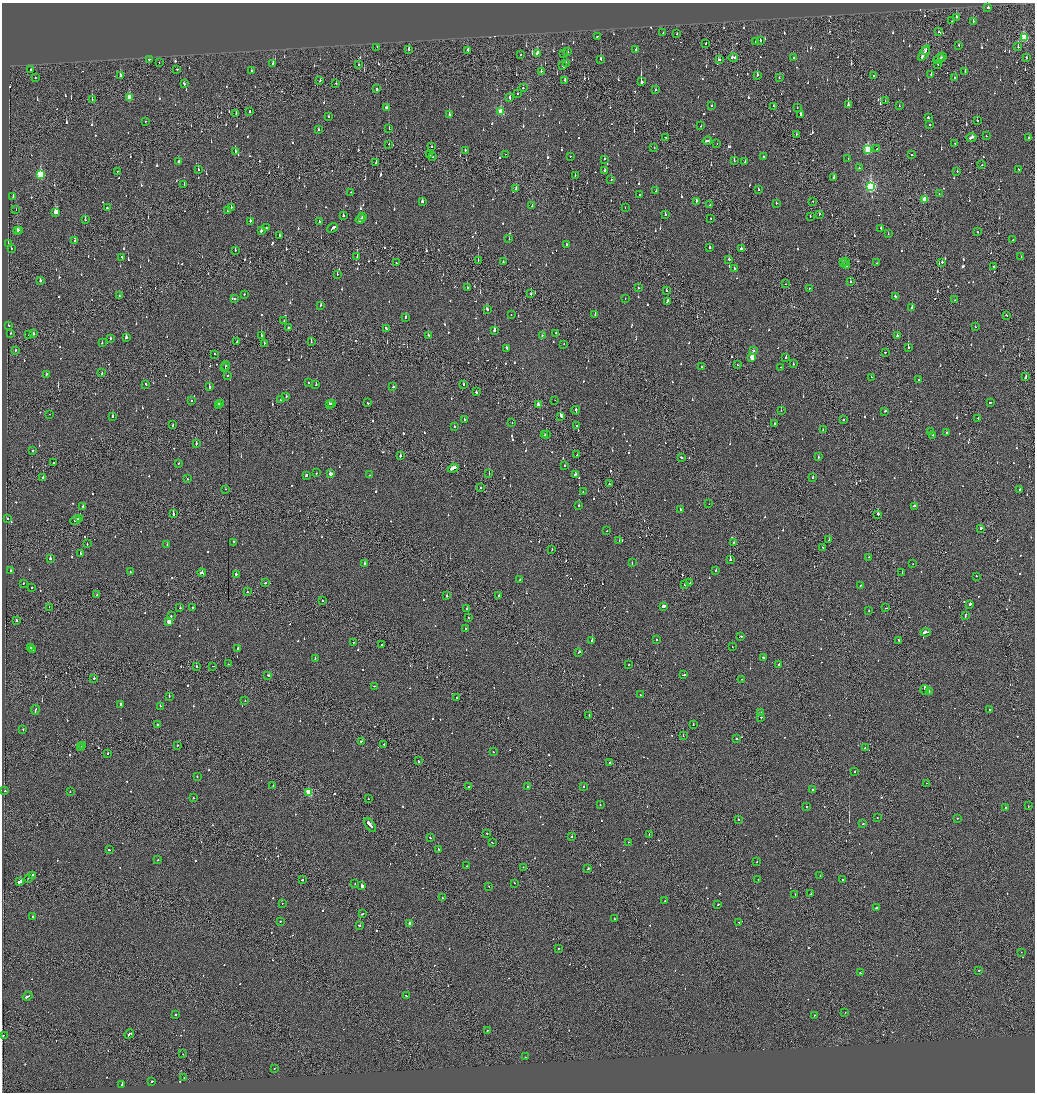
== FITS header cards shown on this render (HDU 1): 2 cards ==
NAXIS1  =                 2065
NAXIS2  =                 2180

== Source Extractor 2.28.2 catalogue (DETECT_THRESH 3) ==
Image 2065 x 2180 px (HDU 1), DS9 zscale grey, zoomed out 1/2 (1 PNG px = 2 x 2 image px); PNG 1037 x 1094 px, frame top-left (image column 1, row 2179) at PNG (2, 3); each listed source drawn as its Kron ellipse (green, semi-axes under 4 px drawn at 4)
Background -0.135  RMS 0.1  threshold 0.311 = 3 sigma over >= 5 px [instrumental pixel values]
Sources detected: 1218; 65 cannot appear on this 1/2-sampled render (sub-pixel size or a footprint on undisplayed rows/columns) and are neither listed nor drawn; of the other 1153, the 500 brightest by FLUX_AUTO listed and drawn (653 fainter detections omitted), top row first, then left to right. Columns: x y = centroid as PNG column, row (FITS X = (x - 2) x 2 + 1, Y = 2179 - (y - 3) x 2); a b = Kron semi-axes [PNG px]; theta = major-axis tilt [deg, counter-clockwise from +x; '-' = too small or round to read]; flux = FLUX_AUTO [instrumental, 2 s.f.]
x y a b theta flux
988 8 2 2 - 370
956 17 2 2 - 350
952 21 2 2 - 84
973 21 2 2 - 360
939 32 3 2 - 230
663 33 2 2 - 110
677 34 2 2 - 120
597 36 2 2 - 84
1024 38 3 3 - 1100
760 40 2 2 - 210
756 42 2 2 - 140
706 43 2 2 - 69
959 46 2 1 - 280
377 47 2 2 - 68
1018 47 2 2 - 77
409 49 3 2 - 350
636 49 3 2 - 100
468 50 3 2 - 140
926 51 3 2 - 400
567 52 2 2 - 77
537 53 3 2 - 170
924 53 8 2 57 540
521 54 2 2 - 140
564 54 2 2 - 87
733 57 5 2 - 340
943 57 2 1 - 98
793 58 2 2 - 130
1026 58 2 2 - 130
149 59 2 2 - 120
601 59 3 2 - 470
939 59 6 2 29 300
719 60 3 2 - 210
159 63 2 1 - 69
566 63 2 1 - 72
273 64 2 2 - 170
938 64 2 1 - 120
359 65 2 2 - 92
563 66 3 2 - 330
177 69 2 2 - 100
31 70 2 2 - 160
251 71 2 2 - 240
541 71 2 2 - 220
965 71 2 2 - 100
931 74 2 2 - 81
120 75 2 2 - 690
757 75 3 2 - 270
874 76 2 2 - 140
955 77 2 2 - 69
35 78 2 1 - 81
779 78 2 2 - 150
320 81 2 1 - 110
565 81 3 2 - 130
641 82 3 1 - 7200
336 83 2 2 - 98
184 84 3 2 - 110
523 88 2 2 - 110
377 89 2 2 - 190
655 90 2 2 - 92
517 94 2 2 - 100
129 97 4 3 - 360
510 98 3 2 - 130
92 100 2 1 - 320
885 101 2 2 - 69
712 105 2 2 - 94
848 105 3 2 - 420
774 106 2 1 - 92
899 106 2 2 - 70
797 107 2 2 - 74
387 108 2 2 - 250
250 111 2 2 - 88
501 112 3 3 - 740
236 114 2 1 - 81
449 114 2 2 - 250
801 115 2 2 - 480
328 117 2 2 - 82
928 118 2 2 - 320
145 121 2 1 - 500
977 121 2 2 - 100
929 124 2 2 - 170
701 126 2 1 - 230
389 129 2 2 - 460
318 130 2 2 - 71
796 134 2 1 - 97
986 136 2 2 - 79
666 137 2 2 - 110
971 137 5 2 - 300
1029 137 2 2 - 230
707 141 5 2 - 290
717 143 2 1 - 80
955 143 2 2 - 90
389 144 2 1 - 82
432 146 2 1 - 150
654 148 2 2 - 99
877 149 2 2 - 220
465 150 2 2 - 73
868 150 4 3 - 1200
235 151 2 2 - 150
506 154 2 1 - 73
911 154 3 2 - 120
429 155 2 1 - 130
570 156 2 2 - 92
763 156 2 2 - 100
432 157 2 2 - 130
605 159 2 2 - 380
848 159 2 2 - 320
734 160 2 2 - 96
178 162 3 2 - 170
745 162 2 2 - 160
376 163 2 2 - 190
982 165 2 2 - 130
859 168 2 2 - 90
1019 169 3 2 - 260
198 170 2 2 - 110
605 170 2 2 - 73
957 171 2 2 - 110
117 172 2 2 - 92
40 175 4 3 - 1100
575 175 2 2 - 71
834 178 2 2 - 350
611 180 2 2 - 96
184 184 2 2 - 330
870 187 4 3 - 2800
516 188 3 2 - 380
758 189 2 2 - 300
656 191 2 2 - 150
351 192 2 2 - 71
939 194 2 2 - 80
640 195 2 2 - 92
13 196 2 1 - 110
924 200 3 3 - 610
422 201 2 2 - 210
696 201 2 2 - 170
813 201 2 2 - 77
776 203 2 2 - 230
532 205 2 1 - 140
710 205 2 2 - 100
231 207 2 2 - 90
107 208 2 2 - 88
625 208 2 2 - 71
16 209 2 1 - 85
227 211 2 2 - 80
56 212 4 2 - 4900
665 214 2 2 - 140
819 214 2 1 - 120
343 216 2 2 - 150
363 216 2 1 - 190
810 216 2 2 - 75
711 218 2 2 - 82
360 219 5 2 - 500
85 220 2 2 - 380
250 221 2 2 - 810
319 221 2 2 - 68
266 228 2 2 - 75
333 228 5 2 - 1200
881 228 2 2 - 480
17 230 2 2 - 470
20 230 2 2 - 220
261 230 2 2 - 420
977 232 3 2 - 100
888 234 2 2 - 75
280 235 2 2 - 77
509 239 2 2 - 99
75 240 3 2 - 160
1013 240 2 2 - 130
8 244 2 2 - 130
566 244 2 2 - 130
710 247 2 2 - 170
11 248 2 2 - 69
741 248 2 2 - 820
235 250 2 1 - 100
122 257 3 2 - 110
357 257 2 1 - 230
1021 257 2 2 - 150
729 259 2 2 - 380
478 261 2 1 - 170
846 261 2 2 - 230
503 262 2 2 - 180
942 262 2 2 - 480
396 263 2 2 - 150
843 263 3 2 - 240
877 263 2 1 - 90
846 266 2 1 - 160
993 266 2 1 - 94
734 268 2 2 - 110
337 274 2 2 - 73
40 281 2 2 - 340
850 282 2 1 - 190
786 284 2 1 - 150
467 288 2 2 - 79
638 288 2 2 - 81
809 288 2 2 - 100
666 291 2 2 - 240
244 294 2 2 - 110
531 294 2 2 - 190
119 296 2 2 - 160
895 297 2 2 - 89
625 298 2 1 - 110
234 299 2 2 - 80
955 300 2 2 - 98
667 301 3 2 - 230
320 305 3 2 - 88
912 307 2 2 - 300
487 309 3 2 - 170
595 314 2 2 - 210
511 315 2 2 - 88
1006 315 2 2 - 86
405 317 3 2 - 98
284 321 2 2 - 75
8 325 2 2 - 120
288 327 2 2 - 190
975 327 2 2 - 75
386 328 3 2 - 310
494 331 3 2 - 560
10 333 2 2 - 440
555 333 2 2 - 74
33 334 3 2 - 130
28 335 2 1 - 370
428 335 2 2 - 110
542 335 2 2 - 240
261 336 2 2 - 450
897 336 2 2 - 350
110 338 2 2 - 72
126 338 3 2 - 300
237 341 2 2 - 110
311 342 2 1 - 180
102 343 2 2 - 110
264 343 2 1 - 68
564 344 2 1 - 69
908 347 2 2 - 260
507 348 3 2 - 170
15 350 2 2 - 70
754 351 2 2 - 170
885 352 2 2 - 150
214 354 2 1 - 99
752 357 3 3 - 460
786 357 2 2 - 250
793 364 2 2 - 82
737 365 2 1 - 69
226 366 4 2 - 240
701 367 2 2 - 85
781 367 2 2 - 89
225 368 2 1 - 120
102 373 3 1 - 110
46 374 2 2 - 140
227 376 2 2 - 98
871 377 2 1 - 83
1025 377 3 2 - 220
919 380 2 2 - 130
308 382 2 2 - 140
146 384 3 2 - 250
463 384 2 2 - 220
316 385 2 2 - 160
209 387 3 2 - 190
393 387 2 2 - 110
476 392 2 2 - 110
286 397 2 2 - 130
192 400 2 2 - 91
281 400 2 2 - 140
555 400 2 1 - 73
990 402 2 2 - 280
220 403 2 2 - 130
332 403 2 2 - 150
367 403 3 2 - 170
329 404 2 2 - 100
538 405 3 2 - 180
219 406 2 2 - 200
576 410 4 2 - 510
781 410 2 2 - 110
885 411 2 2 - 130
50 414 2 1 - 110
112 416 2 2 - 140
561 416 3 2 - 690
978 418 2 2 - 130
465 419 4 2 - 320
843 420 3 2 - 190
512 423 2 1 - 83
775 424 2 1 - 220
173 425 2 2 - 130
454 426 2 2 - 320
577 426 2 2 - 86
823 430 2 2 - 70
930 432 2 2 - 81
946 433 2 2 - 120
547 434 3 2 - 120
545 435 2 2 - 79
933 435 2 2 - 530
196 444 2 2 - 82
33 450 2 2 - 140
577 455 2 2 - 90
400 456 2 1 - 1100
681 457 2 2 - 150
818 457 2 2 - 76
53 463 2 1 - 110
179 463 2 1 - 230
565 466 2 2 - 73
453 468 5 2 - 850
316 473 2 2 - 78
330 474 2 2 - 180
489 474 2 2 - 360
575 474 3 2 - 550
306 475 2 2 - 320
370 475 2 2 - 88
43 477 2 2 - 100
813 477 2 2 - 180
187 479 2 2 - 110
609 484 2 2 - 84
481 488 2 2 - 69
225 489 2 2 - 99
1020 489 2 2 - 190
583 492 2 2 - 160
709 504 2 1 - 76
83 506 2 2 - 390
579 506 2 2 - 140
914 506 4 2 - 230
680 509 2 2 - 110
173 514 2 2 - 870
878 514 2 2 - 330
7 519 2 2 - 89
80 519 4 2 - 340
75 520 5 2 - 330
981 528 3 2 - 120
607 531 2 1 - 150
619 540 2 2 - 70
829 540 2 2 - 100
234 542 2 2 - 110
734 542 3 2 - 94
87 544 2 2 - 100
167 545 2 2 - 110
823 547 2 1 - 72
552 550 2 2 - 92
80 553 2 2 - 290
868 557 2 2 - 490
50 559 2 2 - 220
730 560 2 2 - 490
364 563 2 2 - 540
632 563 2 2 - 95
913 564 2 1 - 71
716 570 2 2 - 72
11 571 2 2 - 70
130 572 2 2 - 79
202 573 4 2 - 330
902 573 2 2 - 150
236 574 2 2 - 330
976 576 2 2 - 84
520 580 2 2 - 120
266 583 2 2 - 190
690 583 2 2 - 100
23 584 2 2 - 95
685 585 2 1 - 84
860 586 2 2 - 140
32 588 2 2 - 88
247 592 2 2 - 110
97 595 2 1 - 80
447 596 2 2 - 220
499 596 2 2 - 98
322 601 2 1 - 86
970 604 2 2 - 770
664 606 4 2 - 330
49 607 2 1 - 73
192 607 2 2 - 80
180 608 3 2 - 210
886 608 2 2 - 120
467 609 2 2 - 350
869 611 2 2 - 150
965 615 4 2 - 450
171 616 2 2 - 120
468 617 2 2 - 98
17 621 3 2 - 120
169 622 3 3 - 350
465 629 2 2 - 78
925 632 5 2 - 500
740 636 3 1 - 160
657 640 2 2 - 81
899 640 2 2 - 200
592 641 2 2 - 460
353 642 2 2 - 100
382 645 2 2 - 85
732 646 2 1 - 81
30 647 3 2 - 190
33 649 3 2 - 210
237 649 3 2 - 230
579 652 3 2 - 150
763 657 2 2 - 150
315 659 2 2 - 100
228 664 2 2 - 75
779 664 2 2 - 230
628 665 2 2 - 68
213 666 2 1 - 130
196 667 2 1 - 390
268 675 3 2 - 220
683 675 4 2 - 220
94 678 2 2 - 260
742 679 2 1 - 80
374 686 2 2 - 70
925 690 5 1 - 820
929 691 2 2 - 100
640 695 2 2 - 76
169 696 2 2 - 220
457 698 2 2 - 79
245 701 2 2 - 120
120 704 2 2 - 700
160 706 2 2 - 110
989 709 2 2 - 78
35 710 5 2 - 830
760 713 2 2 - 99
589 715 2 1 - 130
761 717 2 2 - 86
693 724 2 2 - 140
157 725 2 2 - 130
23 729 2 2 - 92
683 736 2 1 - 140
737 739 2 2 - 160
361 741 2 1 - 360
384 744 2 2 - 77
177 745 2 2 - 68
83 746 2 1 - 100
81 747 2 1 - 100
865 748 2 1 - 100
493 752 2 2 - 130
107 753 2 1 - 110
419 761 3 1 - 150
610 762 2 2 - 150
854 772 2 1 - 140
197 776 2 2 - 99
926 783 2 1 - 220
273 786 2 2 - 110
469 786 2 2 - 79
528 787 3 2 - 370
584 787 2 2 - 81
5 790 2 2 - 110
813 790 2 2 - 99
70 792 2 1 - 83
309 792 3 3 - 930
193 798 2 2 - 120
368 799 2 2 - 71
600 805 2 2 - 110
806 806 2 2 - 140
1028 806 2 1 - 68
1005 807 2 1 - 270
877 818 2 2 - 140
957 818 2 2 - 68
738 819 2 2 - 110
863 824 2 2 - 420
370 825 8 2 -54 3500
486 833 2 1 - 150
649 834 2 2 - 82
572 836 2 2 - 320
430 838 2 2 - 91
628 842 2 2 - 97
492 843 2 2 - 190
439 849 3 2 - 150
109 850 2 2 - 89
157 860 2 1 - 120
757 862 2 2 - 81
467 866 2 1 - 78
523 867 2 1 - 96
588 869 3 2 - 170
32 875 2 2 - 98
820 876 2 2 - 72
28 878 2 2 - 130
758 879 2 2 - 130
302 880 2 2 - 85
843 880 2 2 - 1100
19 882 4 2 - 1300
514 883 2 2 - 94
355 884 2 1 - 71
362 886 2 2 - 1000
489 887 2 2 - 150
795 894 2 1 - 130
810 894 2 2 - 170
442 898 2 2 - 110
665 901 2 2 - 150
282 903 2 2 - 84
718 904 3 2 - 170
877 908 3 2 - 170
362 914 3 2 - 170
33 916 2 2 - 170
614 919 2 2 - 300
280 921 2 2 - 110
739 922 3 2 - 110
410 924 3 2 - 200
360 925 2 2 - 530
559 948 2 2 - 110
1021 952 2 2 - 93
978 971 2 2 - 70
860 973 2 1 - 91
27 996 5 2 - 330
407 996 4 2 - 240
845 1013 2 2 - 70
176 1014 2 2 - 130
814 1015 2 2 - 100
487 1030 2 1 - 70
129 1034 5 2 - 520
3 1035 2 1 - 69
183 1054 2 2 - 83
525 1057 2 2 - 110
274 1068 2 2 - 68
184 1078 2 1 - 78
151 1081 2 2 - 570
122 1084 3 2 - 240
At the frame edge (FLAGS 8, measured only in part): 1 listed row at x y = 3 1035
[653 fainter detections neither listed nor drawn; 65 sub-pixel or undisplayed-footprint detections neither listed nor drawn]